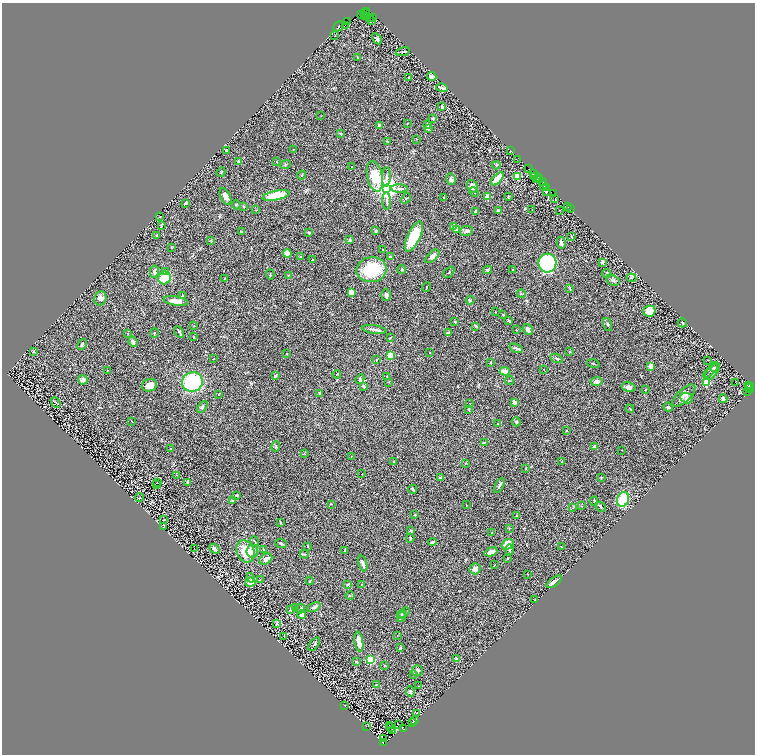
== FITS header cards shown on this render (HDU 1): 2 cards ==
NAXIS1  =                 1505
NAXIS2  =                 1504

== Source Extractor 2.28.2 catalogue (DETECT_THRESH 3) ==
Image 1505 x 1504 px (HDU 1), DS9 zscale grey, zoomed out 1/2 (1 PNG px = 2 x 2 image px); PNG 757 x 756 px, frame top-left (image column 1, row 1503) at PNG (2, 3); each listed source drawn as its Kron ellipse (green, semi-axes under 4 px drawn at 4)
Background 0.951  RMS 0.066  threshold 0.198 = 3 sigma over >= 5 px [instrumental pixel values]
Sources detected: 355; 54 cannot appear on this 1/2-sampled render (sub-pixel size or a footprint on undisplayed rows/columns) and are neither listed nor drawn; the other 301 listed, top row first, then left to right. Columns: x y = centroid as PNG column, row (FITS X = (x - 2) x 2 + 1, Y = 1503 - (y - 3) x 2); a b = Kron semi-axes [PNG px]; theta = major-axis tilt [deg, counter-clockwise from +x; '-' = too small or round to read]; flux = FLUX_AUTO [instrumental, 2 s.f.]
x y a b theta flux
366 12 2 1 - 130
366 14 2 1 - 350
362 15 5 2 - 300
364 16 2 1 - 82
367 16 3 2 - 150
370 17 2 1 - 51
372 17 3 2 - 83
347 21 2 1 - 55
371 21 3 1 - 6.6
345 25 4 1 - 710
338 26 6 2 46 340
335 36 2 1 - 3.2
377 39 6 3 -58 21
403 52 7 3 11 18
357 57 3 2 - 5.9
432 76 5 3 - 52
408 78 2 2 - 11
442 88 6 3 -15 31
442 107 4 3 - 23
321 116 2 2 - 4.1
433 118 3 3 - 18
407 123 3 2 - 5.7
379 125 3 3 - 17
428 125 3 3 - 18
428 128 3 3 - 24
340 134 4 3 - 13
416 139 2 2 - 5.5
388 141 3 2 - 10
293 149 2 2 - 4.1
227 150 3 2 - 32
510 150 2 1 - 35
518 159 3 1 - 160
276 161 3 1 - 5.6
239 162 4 3 - 18
286 165 5 2 - 9.4
496 165 4 3 - 12
352 167 2 2 - 4.6
529 169 2 1 - 70
221 172 5 2 - 10
534 174 2 1 - 32
301 175 5 3 - 11
375 176 15 7 -78 420
517 176 3 2 - 540
535 176 4 2 - 160
386 177 10 3 88 31
539 178 3 2 - 120
451 179 6 4 -79 32
497 179 8 3 46 220
537 179 4 2 - 260
542 181 2 1 - 68
544 183 2 1 - 96
472 186 6 5 - 72
544 186 3 2 - 88
546 188 3 1 - 150
387 189 4 4 - 14000
399 189 8 3 -4 26
546 191 3 2 - 62
474 192 5 3 - 16
554 193 2 1 - 27
276 195 14 4 11 340
508 196 3 2 - 10
225 197 9 5 -64 59
488 197 2 2 - 280
406 198 6 2 50 8.9
444 198 2 2 - 8.8
555 198 3 1 - 210
387 201 9 2 -87 21
185 203 3 3 - 11
236 205 5 3 - 14
244 206 2 2 - 25
567 206 2 1 - 44
570 209 3 1 - 90
256 210 3 2 - 5.2
498 210 4 3 - 18
532 210 2 1 - 3.4
559 210 3 2 - 4.2
476 211 2 2 - 31
160 217 2 2 - 12
161 225 4 3 - 8
454 226 2 2 - 210
457 229 2 2 - 190
241 231 4 2 - 9.3
376 231 3 2 - 18
466 231 6 5 - 30
308 232 2 2 - 57
157 236 4 2 - 16
414 237 16 6 65 410
571 237 2 2 - 5.5
211 240 2 2 - 32
350 240 2 2 - 48
561 243 6 2 -77 63
172 248 3 1 - 5.6
383 250 2 2 - 16
287 254 4 4 - 130
432 256 9 4 42 38
301 257 3 2 - 18
390 257 3 3 - 26
313 260 2 2 - 6.8
602 262 3 3 - 40
547 263 9 9 - 1100
402 269 4 3 - 14
513 269 2 2 - 4.3
372 270 15 12 10 620
487 270 4 3 - 19
154 271 6 3 77 31
165 272 4 3 - 17
449 272 6 2 45 10
607 273 5 4 - 13
270 274 5 2 - 10
288 275 2 2 - 4.3
165 278 6 6 - 240
632 278 5 3 - 12
224 279 4 2 - 7.2
613 280 7 5 -27 26
426 287 4 1 - 4.9
570 289 3 2 - 8.6
351 293 4 3 - 98
521 294 4 2 - 8.9
386 295 6 4 -89 25
183 296 4 3 - 16
100 298 7 6 - 60
470 300 4 3 - 12
176 301 12 4 -9 82
649 311 6 5 - 140
495 312 2 2 - 5.4
503 314 4 3 - 8.5
508 321 4 2 - 14
455 322 3 2 - 14
682 323 5 3 - 11
608 324 7 3 -74 22
194 326 3 2 - 6.4
476 326 3 3 - 24
528 329 6 3 -58 53
374 330 12 3 -9 47
516 330 2 1 - 5.2
179 332 6 2 -59 24
154 333 5 2 - 7.8
448 333 3 2 - 63
128 334 3 3 - 6.9
194 337 3 2 - 9.1
390 337 4 2 - 7.7
133 342 5 3 - 36
82 344 6 2 59 19
516 348 7 3 -19 26
34 351 3 3 - 12
570 351 4 2 - 8.9
430 352 2 2 - 4.8
286 353 2 2 - 5
390 355 4 2 - 360
557 358 6 3 -25 17
214 359 2 1 - 4.2
376 360 4 2 - 7.1
708 360 3 2 - 8
491 363 3 3 - 14
593 364 6 2 -14 11
650 366 2 2 - 240
714 368 4 3 - 13
543 369 2 1 - 3
108 370 2 2 - 4.3
711 370 10 4 46 25
505 371 5 4 - 85
712 372 10 5 49 42
337 374 4 2 - 9.2
275 376 4 2 - 14
387 376 2 2 - 7.2
360 379 5 3 - 16
83 380 5 5 - 47
509 381 4 3 - 9.4
597 381 6 4 11 48
192 382 10 9 - 890
389 382 2 2 - 5.2
706 382 3 3 - 580
736 382 2 1 - 2.6
149 385 8 6 15 140
363 386 4 3 - 25
748 386 2 1 - 650
629 387 7 5 -14 49
748 388 2 2 - 510
750 388 5 3 - 490
645 389 2 2 - 7
747 391 3 2 - 100
320 394 4 3 - 20
218 395 2 2 - 5.2
684 396 14 6 43 94
687 398 6 5 - 31
723 399 4 3 - 49
514 402 4 3 - 36
56 403 6 2 -49 11
470 404 2 2 - 4
202 407 7 3 52 21
668 407 5 4 - 22
630 408 4 2 - 7.7
469 409 2 2 - 28
132 421 2 1 - 3.8
516 422 4 3 - 18
497 424 2 2 - 7.8
566 431 3 2 - 10
484 442 3 2 - 10
276 446 5 3 - 12
595 446 3 2 - 18
171 449 3 3 - 8.5
622 450 2 1 - 4.5
304 453 4 2 - 6.2
351 457 3 2 - 6.1
393 461 2 2 - 5.8
562 462 2 2 - 7.7
465 463 2 2 - 6.3
526 468 3 2 - 5.9
362 474 2 2 - 6.8
177 475 3 2 - 6.5
601 477 3 2 - 7.4
440 478 4 2 - 22
188 482 3 2 - 33
158 483 3 2 - 7.8
156 485 2 1 - 6.2
499 486 8 2 62 29
413 489 4 2 - 25
237 495 3 2 - 18
139 498 4 2 - 8.4
623 499 7 6 - 440
232 500 3 2 - 6.2
594 501 4 2 - 8.7
332 504 3 2 - 5.7
466 505 3 1 - 4.1
582 506 2 2 - 3.3
600 507 5 2 - 12
573 508 4 2 - 10
415 515 3 2 - 8.1
516 516 3 2 - 5.7
163 520 2 2 - 6.7
280 522 2 2 - 13
163 527 3 2 - 5.1
509 528 3 2 - 6.6
411 531 4 3 - 11
492 533 3 2 - 4.4
410 538 4 3 - 9.3
255 541 5 2 - 8.8
432 542 4 2 - 19
281 544 6 2 -22 18
508 544 6 5 - 190
308 546 2 2 - 12
562 547 2 2 - 5.8
194 548 2 1 - 3
215 549 6 4 -43 36
264 550 2 2 - 13
345 550 4 2 - 8.2
509 550 5 3 - 18
246 551 11 8 -67 240
252 551 6 5 - 63
491 552 7 3 19 74
304 554 4 3 - 13
507 558 2 2 - 11
266 559 7 5 33 47
363 563 8 3 -74 45
494 565 2 2 - 5.5
475 569 5 5 - 38
528 574 2 1 - 3.2
250 578 5 3 - 16
260 580 3 3 - 7
310 581 4 2 - 10
250 582 5 4 - 86
554 582 9 3 36 77
348 584 4 3 - 11
361 585 3 2 - 8.3
350 595 4 3 - 12
535 599 3 2 - 12
296 607 3 2 - 7.4
314 607 7 3 26 30
301 609 5 3 - 19
291 610 4 3 - 14
404 612 6 3 39 13
401 614 5 3 - 18
302 615 4 4 - 62
401 617 5 3 - 28
277 623 4 3 - 11
397 635 2 2 - 3.9
284 636 3 2 - 2.9
359 642 10 3 -81 97
314 644 8 3 54 20
400 648 3 3 - 19
456 658 3 3 - 16
370 659 3 3 - 1300
356 662 4 3 - 15
385 665 3 2 - 6.8
417 670 5 5 - 41
413 675 2 2 - 4.7
376 684 2 2 - 5.7
418 686 2 1 - 3.4
410 692 5 4 - 28
345 705 2 1 - 3.4
417 713 2 1 - 3.5
414 721 2 1 - 180
412 723 2 2 - 290
398 724 2 1 - 2.2
390 725 2 1 - 3.7
366 726 3 1 - 4.7
391 727 2 1 - 5
403 729 3 2 - 1100
393 731 3 1 - 2.9
383 739 2 1 - 2.8
384 743 4 3 - 220
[54 sub-pixel or undisplayed-footprint detections neither listed nor drawn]